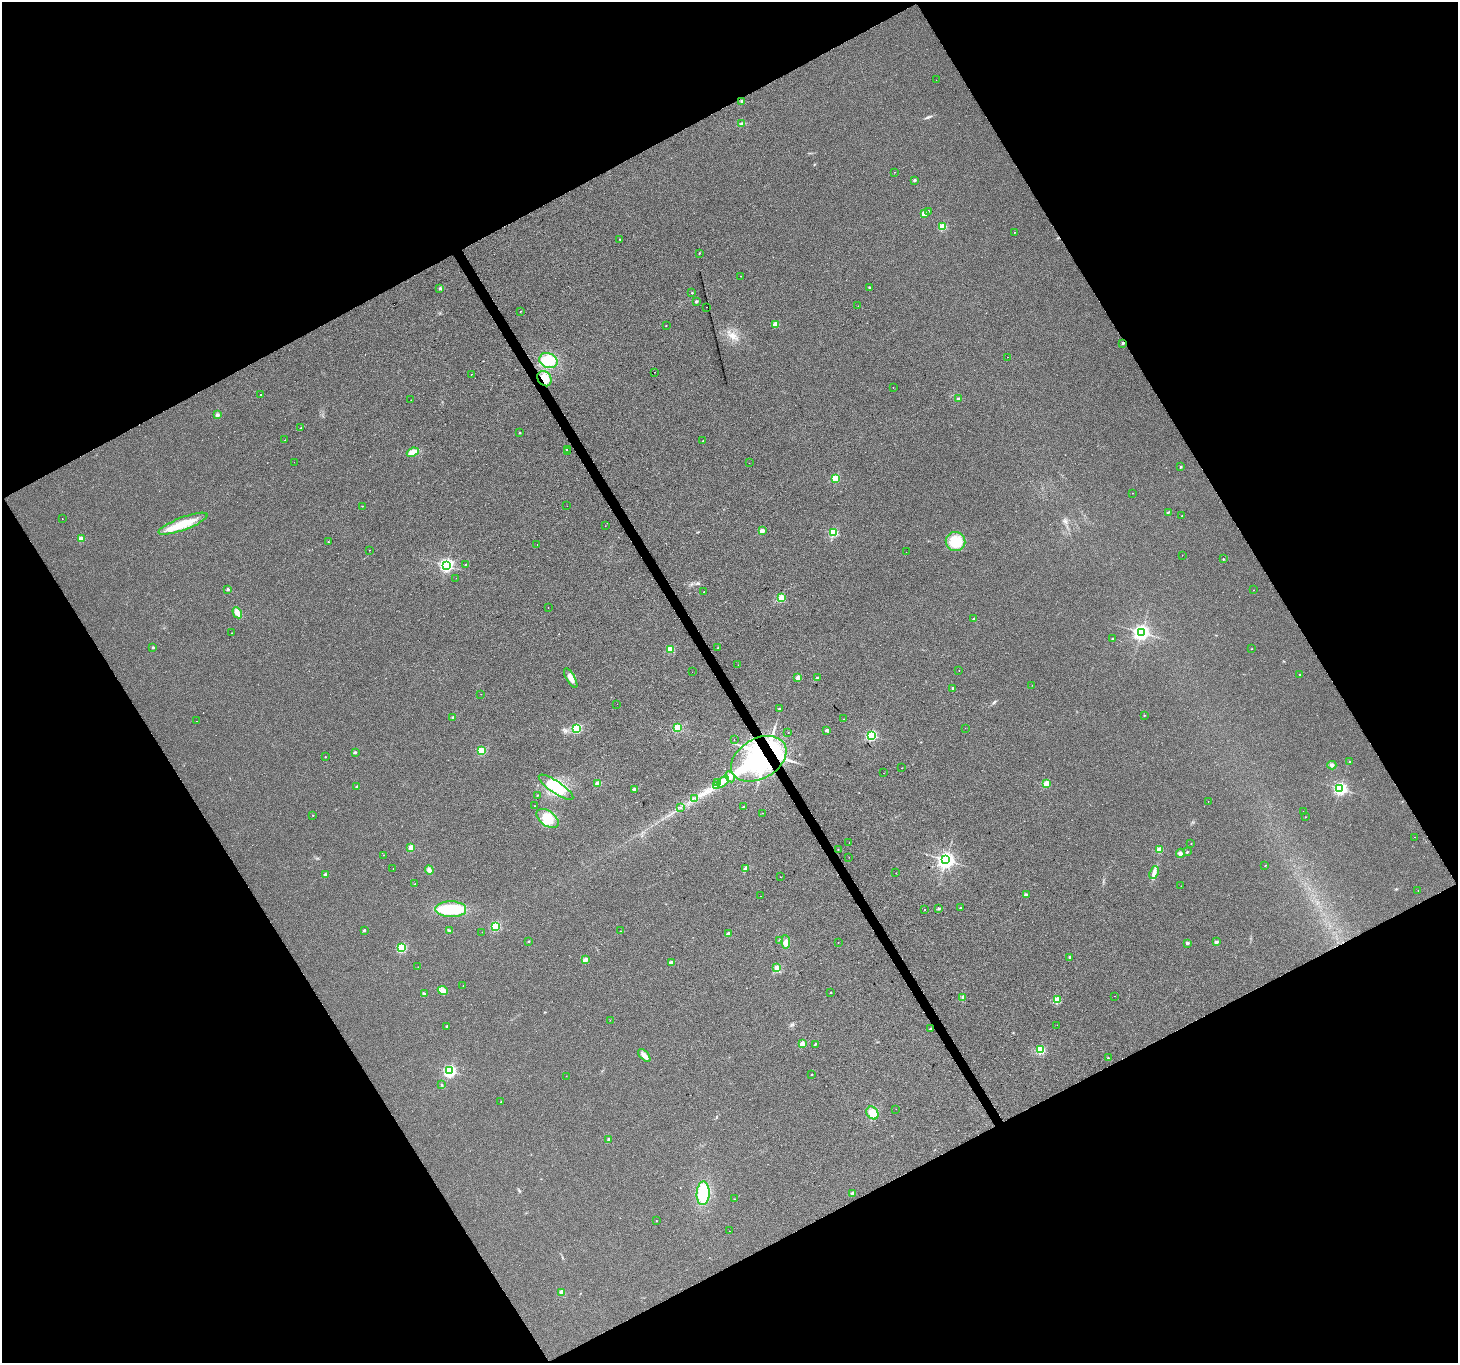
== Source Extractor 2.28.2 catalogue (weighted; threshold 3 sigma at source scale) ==
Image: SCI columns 4-5826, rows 169-5611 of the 5826 x 5719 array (HDU 1 of 3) = the unmasked area's bounding box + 8 px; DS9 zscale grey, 4 x 4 block average (1 PNG px = mean of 4 x 4 image px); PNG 1460 x 1365 px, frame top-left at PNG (2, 2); each listed source drawn as its Kron ellipse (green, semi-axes under 4 px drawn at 4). Shown black and unused: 47% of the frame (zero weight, under 2 of 3 exposures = <1% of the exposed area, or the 3 px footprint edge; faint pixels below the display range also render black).
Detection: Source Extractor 2.28.2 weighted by HDU 2 'WHT'. Background 0.00812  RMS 0.0055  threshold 0.0249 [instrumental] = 3 sigma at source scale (4.5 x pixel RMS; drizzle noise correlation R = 1.50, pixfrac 1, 0.0396/0.0396 arcsec/px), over >= 5 px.
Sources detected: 221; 2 inside a brighter object's white glare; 7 cosmic-ray / hot-pixel residue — neither listed nor drawn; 6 inside a brighter listed object's ellipse — not listed separately; the other 206 listed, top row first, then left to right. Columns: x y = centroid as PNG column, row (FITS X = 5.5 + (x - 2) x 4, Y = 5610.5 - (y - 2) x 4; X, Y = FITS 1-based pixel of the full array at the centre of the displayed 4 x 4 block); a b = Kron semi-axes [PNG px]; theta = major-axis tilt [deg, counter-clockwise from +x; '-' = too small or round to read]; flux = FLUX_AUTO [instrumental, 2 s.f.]
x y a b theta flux
936 80 2 2 - 1.1
742 101 2 2 - 19
742 123 2 2 - 2.6
895 172 2 2 - 0.87
914 180 3 2 - 3.6
928 211 2 2 - 3.9
924 214 2 2 - 45
943 227 2 2 - 130
1014 232 2 2 - 1.9
620 239 2 2 - 2.5
699 253 2 2 - 1.1
740 276 2 2 - 0.63
440 288 2 2 - 7.3
870 288 3 2 - 5
692 293 2 2 - 2.9
696 301 2 2 - 10
858 306 2 2 - 0.65
707 307 2 2 - 1.2
520 311 2 2 - 1.5
776 324 2 2 - 56
666 326 2 2 - 1.3
1123 343 2 2 - 11
1007 357 2 2 - 0.76
548 361 9 7 -22 62
655 372 2 2 - 0.7
471 374 2 2 - 5.1
544 379 8 6 -55 34
893 387 2 2 - 0.63
261 394 2 2 - 0.94
958 399 2 2 - 8.1
411 400 2 2 - 1.5
217 415 2 2 - 28
301 428 2 2 - 2.9
520 433 2 2 - 3.4
285 440 2 2 - 0.54
703 441 2 2 - 0.99
567 450 2 2 - 1.4
413 452 6 4 23 28
568 452 2 2 - 2.5
294 462 2 2 - 0.66
749 463 2 2 - 1.4
1181 467 3 2 - 2.3
836 478 2 2 - 130
1133 493 2 2 - 0.68
362 506 2 2 - 1.3
567 506 2 2 - 0.55
1168 512 3 2 - 3.2
1182 516 2 2 - 0.94
62 519 2 2 - 1.3
183 524 26 6 20 79
605 526 2 2 - 0.64
762 531 2 2 - 41
833 533 2 2 - 180
81 539 2 2 - 59
955 541 10 9 - 79
328 542 2 2 - 1.2
537 544 2 2 - 4.6
369 550 2 2 - 1.4
906 552 2 2 - 0.74
1182 555 2 2 - 2.9
1223 559 2 2 - 3.5
465 564 2 2 - 2
446 565 3 3 - 670
456 578 2 2 - 0.76
228 589 2 2 - 12
1254 590 2 2 - 0.6
704 592 2 2 - 1.9
782 598 2 2 - 130
548 608 2 2 - 0.63
237 613 6 4 -60 20
974 619 2 2 - 8.7
1141 632 3 3 - 1000
232 633 2 2 - 0.87
1112 639 2 2 - 4.5
153 647 2 2 - 8.7
718 648 2 2 - 1.8
670 649 2 2 - 100
1252 649 2 2 - 0.89
738 665 2 2 - 0.49
959 670 2 2 - 1.5
692 672 2 2 - 1.3
1299 674 2 2 - 2.1
571 678 11 4 -59 18
798 678 2 2 - 38
817 678 2 2 - 16
1032 685 2 2 - 0.63
953 688 2 2 - 6.2
481 694 2 2 - 4.2
617 704 2 2 - 0.72
779 709 2 2 - 3.3
1144 715 2 2 - 1.2
453 717 2 2 - 11
844 719 2 2 - 1.5
196 721 2 2 - 1.5
576 728 2 2 - 270
677 728 2 2 - 130
965 728 2 2 - 0.58
826 730 2 2 - 15
788 732 2 2 - 0.82
871 735 2 2 - 380
734 740 2 2 - 2.5
481 751 2 2 - 160
355 752 3 2 - 3.6
325 757 2 2 - 2
759 759 30 20 30 560
1350 762 2 2 - 7.2
1332 765 4 3 - 8
902 768 2 2 - 0.71
884 773 2 2 - 4.4
730 777 6 2 -59 7.1
723 782 7 2 45 12
718 783 2 2 - 1.6
597 784 2 2 - 42
1047 784 2 2 - 93
717 786 2 2 - 3.3
357 787 2 2 - 15
556 787 20 6 -34 60
1340 788 3 2 - 640
634 789 2 2 - 23
537 795 2 2 - 1.4
695 798 2 2 - 1
1208 802 2 2 - 0.53
535 806 2 2 - 1.5
743 806 2 2 - 2.5
680 808 2 2 - 0.95
1303 811 2 2 - 0.4
762 813 2 2 - 1.3
313 815 2 2 - 2
1305 817 2 2 - 1.1
548 818 12 7 -37 43
1415 837 2 2 - 2.6
849 843 2 2 - 0.78
1191 843 2 2 - 0.83
411 847 2 2 - 75
838 850 2 2 - 3.2
1159 850 2 2 - 71
1187 852 2 2 - 4.3
1180 853 4 3 - 7.3
383 855 2 2 - 0.9
849 857 2 2 - 0.68
946 860 3 3 - 1300
1265 865 2 2 - 2.3
393 869 2 2 - 0.57
745 869 4 2 - 15
429 870 5 4 - 12
896 873 2 2 - 0.73
1154 873 7 4 70 13
325 875 2 2 - 28
780 877 2 2 - 1.5
415 884 2 2 - 1.8
1181 886 2 2 - 0.79
1418 891 2 2 - 0.93
1026 895 4 3 - 4.7
760 896 2 2 - 0.69
960 908 2 2 - 1.7
451 909 15 8 -1 120
938 909 3 2 - 1.1
924 910 2 2 - 5.4
495 926 2 2 - 230
364 930 2 2 - 10
450 930 3 2 - 3.3
620 931 2 2 - 2.9
482 932 2 2 - 0.82
728 934 2 2 - 20
779 940 2 2 - 1.1
529 941 2 2 - 4.2
786 942 6 4 -85 12
1216 942 2 2 - 18
838 943 2 2 - 0.66
1187 943 2 2 - 16
402 948 2 2 - 250
1070 957 2 2 - 6.1
585 960 2 2 - 42
671 962 2 2 - 20
418 967 2 2 - 1.1
777 968 2 2 - 65
463 986 2 2 - 0.93
443 990 5 4 - 11
831 992 2 2 - 2.7
424 994 2 2 - 18
1114 996 2 2 - 2.2
963 998 4 3 - 11
1057 1000 2 2 - 80
610 1020 2 2 - 0.59
1057 1025 2 2 - 0.59
447 1026 2 2 - 6.8
930 1029 2 2 - 2.8
802 1044 2 2 - 65
815 1044 3 2 - 2.6
1041 1050 2 2 - 200
644 1055 8 3 -47 22
1108 1058 3 2 - 2.6
450 1071 3 2 - 490
812 1074 2 2 - 2.5
566 1076 2 2 - 0.58
442 1085 2 2 - 1.9
501 1102 2 2 - 1
896 1109 2 2 - 0.44
872 1113 7 5 -53 39
609 1139 2 2 - 9.1
703 1193 12 6 87 120
853 1193 4 3 - 5.4
734 1199 2 2 - 1.8
656 1221 2 2 - 2.3
729 1231 2 2 - 0.64
562 1292 2 2 - 51
Overlapping masked pixels (flux is a lower limit): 3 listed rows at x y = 1123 343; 544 379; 759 759
Diffuse or blended objects may show on this block-average render without a row.